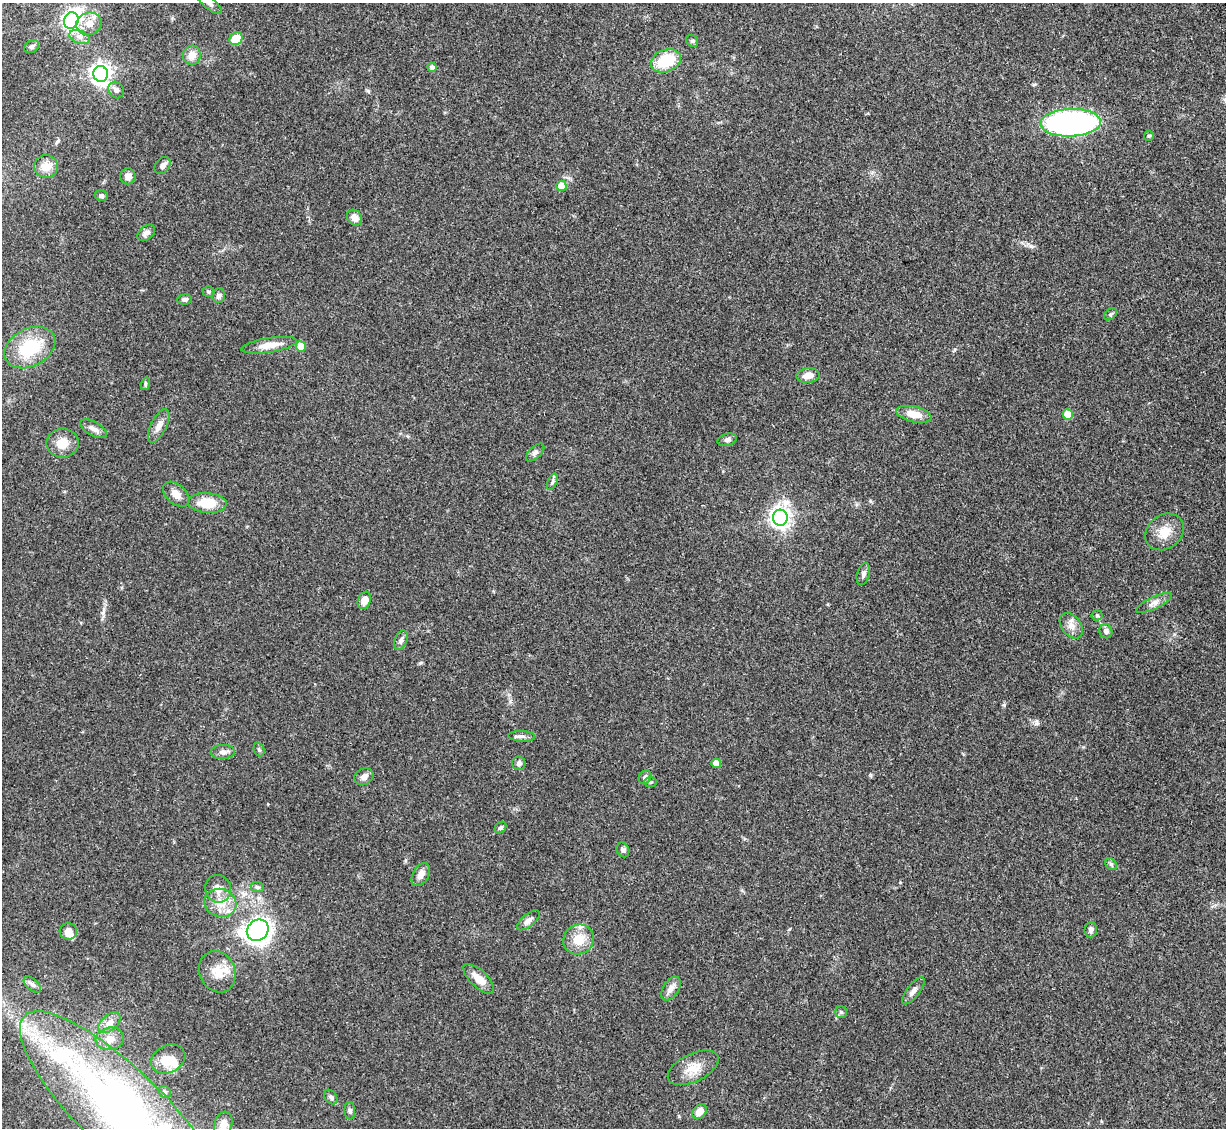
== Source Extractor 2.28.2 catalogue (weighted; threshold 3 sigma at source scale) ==
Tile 10 of 4 x 4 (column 2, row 3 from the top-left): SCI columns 1336-2559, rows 1334-2459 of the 5092 x 5004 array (HDU 1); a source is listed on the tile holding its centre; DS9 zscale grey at full resolution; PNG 1228 x 1130 px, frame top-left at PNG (2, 3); each listed source drawn as its Kron ellipse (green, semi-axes under 4 px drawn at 4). Shown black and unused: <1% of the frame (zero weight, under 3 of 5 exposures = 4% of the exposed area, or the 3 px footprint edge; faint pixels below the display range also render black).
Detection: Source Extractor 2.28.2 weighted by HDU 2 'WHT'; one run over the whole footprint, this tile lists its part. Background 0.0707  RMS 0.0033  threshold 0.0149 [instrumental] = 3 sigma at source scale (4.5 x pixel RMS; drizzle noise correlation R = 1.50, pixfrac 1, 0.05/0.05 arcsec/px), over >= 5 px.
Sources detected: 89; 1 inside a brighter object's white glare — neither listed nor drawn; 3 inside a brighter listed object's ellipse — not listed separately; the other 85 listed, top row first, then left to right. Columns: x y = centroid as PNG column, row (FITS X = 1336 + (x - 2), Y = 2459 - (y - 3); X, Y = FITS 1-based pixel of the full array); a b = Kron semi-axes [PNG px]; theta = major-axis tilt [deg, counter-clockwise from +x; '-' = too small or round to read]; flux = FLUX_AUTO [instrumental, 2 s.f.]
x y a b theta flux
209 3 15 5 -39 1.4
71 20 8 7 - 130
89 24 13 11 16 3.4
80 37 10 6 -19 1.7
236 39 7 6 - 7.2
692 41 6 5 - 0.58
32 47 8 6 31 0.9
192 55 9 9 - 3.3
666 61 15 11 21 13
432 67 5 4 - 1.4
101 74 8 7 - 170
116 90 9 7 -55 1.3
1071 123 30 13 2 97
1149 136 5 5 - 0.46
162 165 9 7 50 1.4
46 166 12 11 - 4
128 176 8 8 - 2.1
561 186 5 5 - 5.2
101 196 6 5 - 0.8
355 218 8 7 - 2
146 233 10 6 39 1.6
208 292 6 5 - 0.55
219 296 7 6 - 1.1
185 299 7 5 5 0.91
1110 314 7 5 39 0.61
269 345 28 7 9 4.1
301 346 5 5 - 6.9
30 347 27 18 28 16
808 375 12 7 5 2.6
145 384 6 4 73 0.45
914 414 18 8 -12 5.1
1068 415 5 5 - 8.8
159 426 19 7 63 2.4
94 429 15 7 -28 1.8
727 440 10 6 15 0.95
62 443 16 14 9 4.4
535 453 11 6 44 1.1
552 482 9 4 66 0.73
176 494 15 9 -40 2.9
207 503 19 10 -3 8.3
780 518 8 7 - 170
1164 532 21 16 38 5.3
863 574 11 6 73 1.1
364 600 9 6 69 3.2
1154 603 19 6 25 1.8
1097 615 5 5 - 0.49
1071 626 14 9 -53 2.4
1106 631 7 6 - 1.3
401 640 10 6 68 1.1
522 736 13 5 -4 1.2
259 750 7 5 -68 0.58
223 752 12 7 1 1.6
519 763 7 6 - 1.1
716 763 5 4 - 3.4
364 777 10 8 25 1.6
645 777 7 6 - 0.94
651 782 6 5 - 0.55
500 828 6 5 - 0.65
623 850 8 6 -64 0.82
1111 864 6 5 - 0.64
421 874 12 8 61 2.3
257 887 7 5 -6 0.75
218 889 14 13 - 3.5
220 903 16 14 -17 5.5
528 920 14 6 39 1.6
258 930 12 10 41 190
1091 930 8 6 87 0.91
68 931 9 8 - 2.3
579 940 16 14 35 6.1
217 972 21 17 -66 6
479 979 20 8 -44 4.1
32 985 10 5 -40 1.2
671 989 13 7 57 1.9
913 991 16 6 52 1.7
841 1012 6 6 - 0.66
109 1023 13 7 41 2
110 1039 14 11 8 3.1
168 1059 18 13 27 6.1
693 1068 27 14 26 5.5
165 1092 7 5 -35 0.73
331 1097 8 5 -53 0.84
121 1110 135 41 -44 200
350 1111 9 5 -88 0.72
699 1112 8 6 43 3.4
223 1124 13 9 72 2.5
Isophote crosses this tile's border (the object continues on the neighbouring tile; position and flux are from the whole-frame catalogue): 3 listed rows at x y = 209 3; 30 347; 121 1110
Unlisted compact peaks at least as high as the median listed source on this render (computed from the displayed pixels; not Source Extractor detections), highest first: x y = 1004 705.